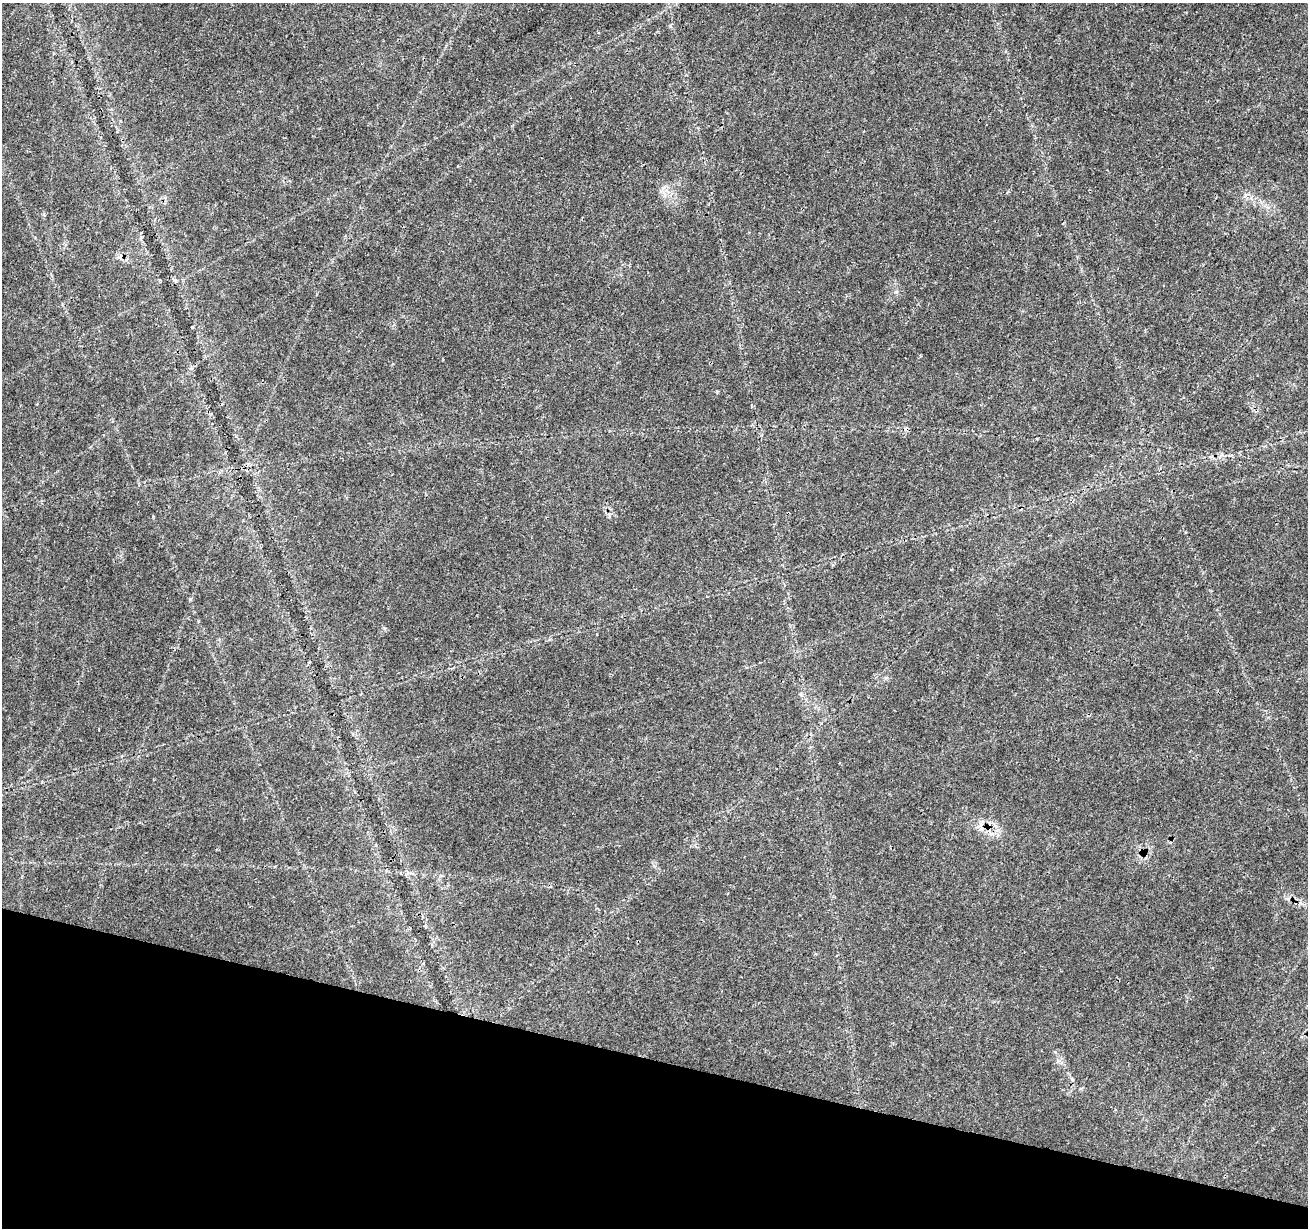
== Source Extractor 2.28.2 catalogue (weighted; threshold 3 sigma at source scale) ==
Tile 15 of 4 x 4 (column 3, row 4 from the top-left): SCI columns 2624-3929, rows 284-1509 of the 5237 x 5409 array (HDU 1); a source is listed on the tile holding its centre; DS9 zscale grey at full resolution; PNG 1310 x 1230 px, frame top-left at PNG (2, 3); no overlay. Shown black and unused: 14% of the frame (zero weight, under 3 of 4 exposures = <1% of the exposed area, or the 3 px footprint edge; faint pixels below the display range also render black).
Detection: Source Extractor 2.28.2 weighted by HDU 2 'WHT'; one run over the whole footprint, this tile lists its part. Background 0.0274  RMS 0.0023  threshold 0.0105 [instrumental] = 3 sigma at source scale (4.5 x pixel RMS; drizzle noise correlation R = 1.50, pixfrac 1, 0.0396/0.0396 arcsec/px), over >= 5 px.
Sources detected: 3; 1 cosmic-ray / hot-pixel residue — not listed; the other 2 listed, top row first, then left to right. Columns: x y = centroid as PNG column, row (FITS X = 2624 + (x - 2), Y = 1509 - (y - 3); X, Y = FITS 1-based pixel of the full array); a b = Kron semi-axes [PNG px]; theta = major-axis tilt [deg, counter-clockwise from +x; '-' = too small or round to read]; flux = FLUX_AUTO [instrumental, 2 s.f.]
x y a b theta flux
175 280 7 5 -46 0.56
981 829 7 5 -43 0.67